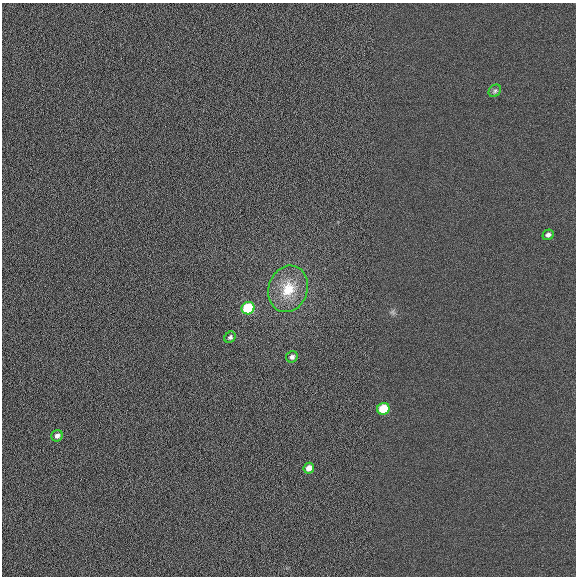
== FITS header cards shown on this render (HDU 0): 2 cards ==
NAXIS1  =                  574
NAXIS2  =                  574

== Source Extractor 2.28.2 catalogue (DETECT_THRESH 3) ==
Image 574 x 574 px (HDU 0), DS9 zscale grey, 1 PNG px = 1 image px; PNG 578 x 578 px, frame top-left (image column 1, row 574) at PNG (2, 3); each listed source drawn as its Kron ellipse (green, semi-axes under 4 px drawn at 4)
Background 0.00854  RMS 0.062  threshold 0.185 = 3 sigma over >= 5 px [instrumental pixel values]
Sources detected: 9; all 9 listed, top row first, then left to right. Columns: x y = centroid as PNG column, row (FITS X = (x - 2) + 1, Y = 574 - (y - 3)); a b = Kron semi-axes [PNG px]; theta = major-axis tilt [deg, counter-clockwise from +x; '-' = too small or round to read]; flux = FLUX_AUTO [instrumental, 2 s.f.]
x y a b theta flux
495 91 7 5 45 9.2
548 235 5 5 - 14
288 289 24 19 71 140
248 308 6 6 - 280
230 337 6 5 - 10
292 357 6 5 - 16
383 409 6 6 - 150
57 436 6 5 - 16
309 468 5 5 - 27